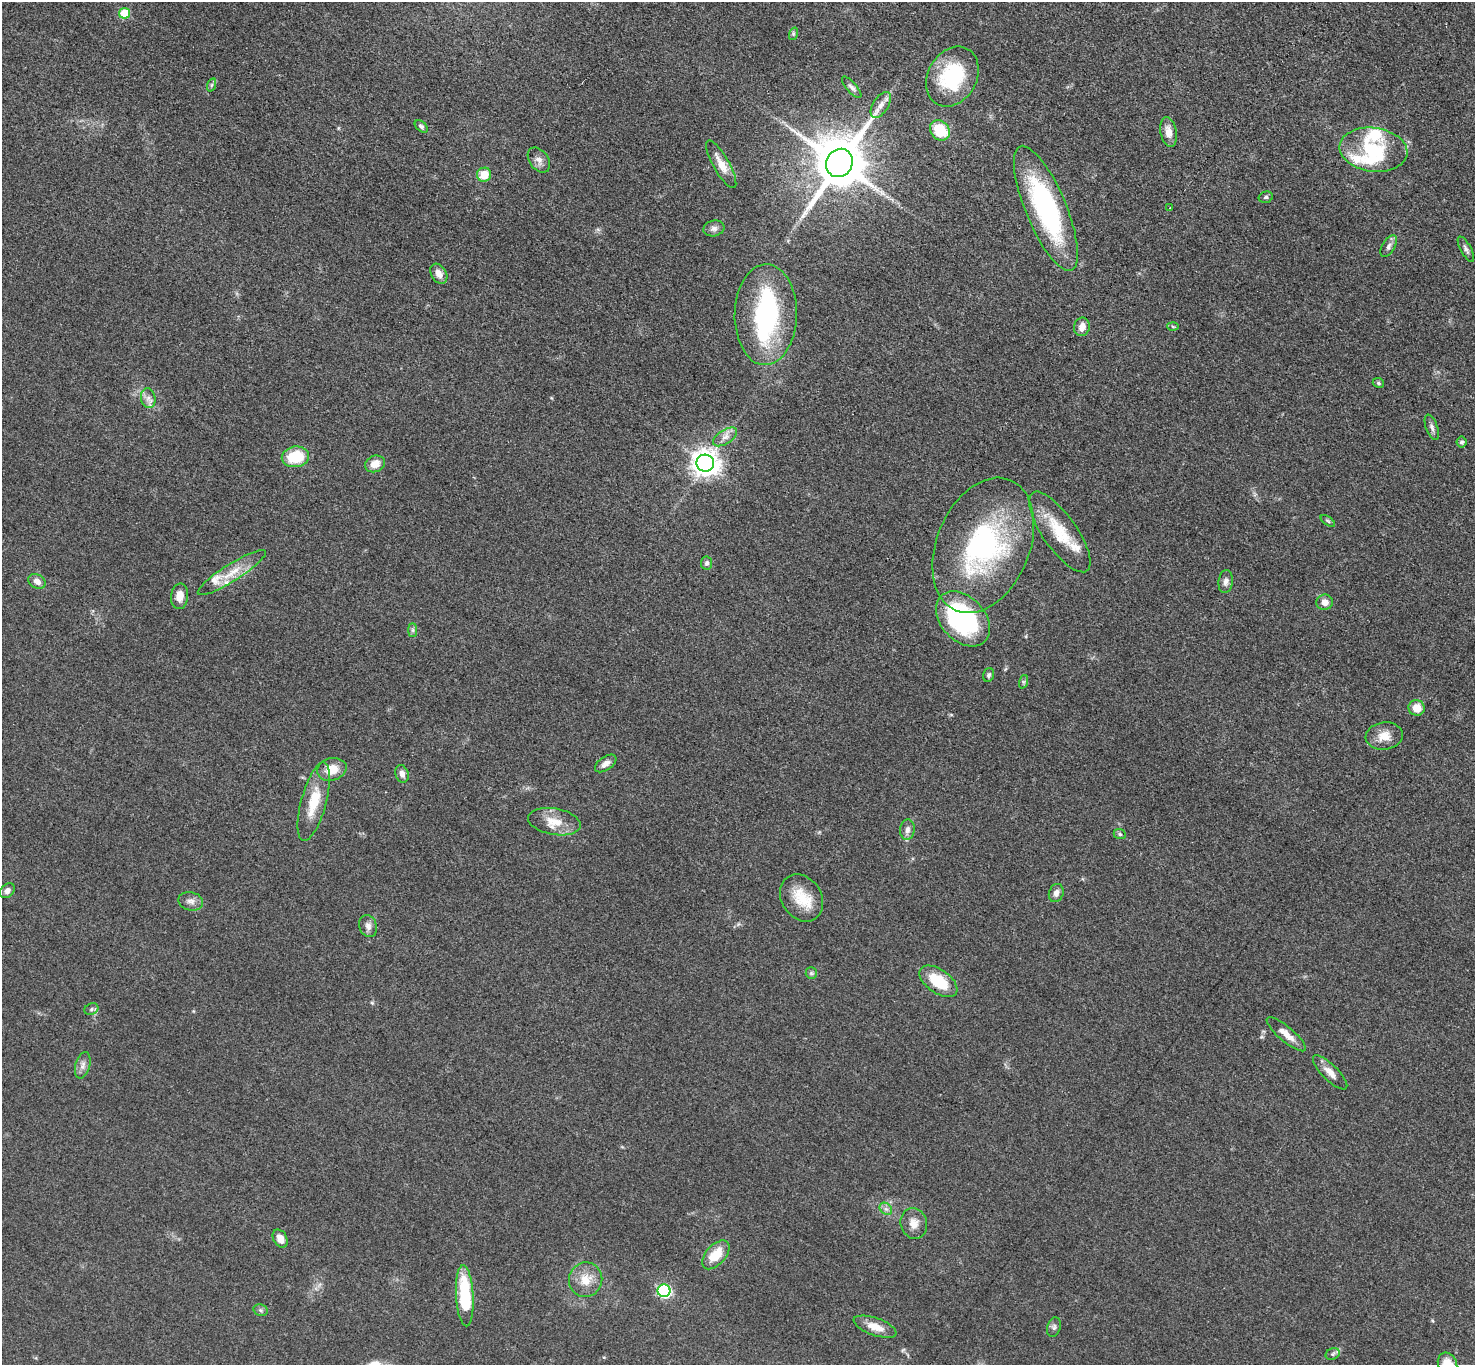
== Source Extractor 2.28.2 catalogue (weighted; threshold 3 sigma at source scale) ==
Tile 10 of 4 x 4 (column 2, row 3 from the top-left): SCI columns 1485-2957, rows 1525-2887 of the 5911 x 5916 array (HDU 1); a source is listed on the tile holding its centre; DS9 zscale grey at full resolution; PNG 1477 x 1367 px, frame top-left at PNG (2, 2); each listed source drawn as its Kron ellipse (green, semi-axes under 4 px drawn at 4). Nothing masked; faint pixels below the display range render black.
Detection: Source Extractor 2.28.2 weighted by HDU 2 'WHT'; one run over the whole footprint, this tile lists its part. Background 0.0533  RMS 0.0058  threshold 0.0262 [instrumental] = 3 sigma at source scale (4.5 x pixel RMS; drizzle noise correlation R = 1.50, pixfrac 1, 0.05/0.05 arcsec/px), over >= 5 px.
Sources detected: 86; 3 inside a brighter object's white glare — neither listed nor drawn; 6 inside a brighter listed object's ellipse — not listed separately; the other 77 listed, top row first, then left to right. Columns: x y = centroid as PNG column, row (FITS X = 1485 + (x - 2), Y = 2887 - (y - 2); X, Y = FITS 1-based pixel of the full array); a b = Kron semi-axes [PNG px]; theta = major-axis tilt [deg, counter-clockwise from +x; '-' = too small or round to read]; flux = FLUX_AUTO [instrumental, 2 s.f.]
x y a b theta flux
125 13 5 5 - 20
793 34 6 4 72 0.93
952 77 31 24 60 45
211 85 7 4 71 1.1
852 87 13 5 -49 2.1
881 105 14 7 57 4
421 127 7 5 -41 1.3
940 130 11 9 -48 21
1169 132 15 8 -79 5.7
1373 150 34 22 -8 33
539 160 14 9 -54 3.5
839 163 14 13 - 3800
721 164 27 8 -60 8.2
484 175 7 7 - 11
1266 197 7 5 16 1.2
1046 208 67 20 -67 91
1170 208 3 2 - 0.7
714 228 10 7 12 2.4
1389 246 12 6 59 2.3
1466 249 14 5 -61 2
439 274 11 7 -58 4.1
766 315 50 31 89 71
1082 327 9 8 - 4.5
1173 327 5 3 - 0.64
1378 383 6 4 -23 0.9
148 398 10 7 -78 3.1
1432 427 13 5 -69 2.1
725 437 13 7 33 4
1462 442 5 5 - 1.5
295 457 14 10 9 22
705 463 9 8 - 680
375 464 10 8 22 6.3
1328 521 8 4 -36 0.92
1060 532 48 17 -55 24
983 545 71 46 67 110
707 563 6 6 - 1.4
232 573 40 8 32 12
37 581 9 7 -30 3.4
1226 581 11 7 84 2.7
179 596 13 8 83 5.2
1325 602 8 7 - 4.9
963 619 31 22 -46 90
413 630 7 4 -90 1.2
989 675 7 5 73 1.3
1023 682 7 4 72 1.1
1416 708 8 8 - 8
1384 736 19 13 8 7.8
606 763 12 6 35 3.2
332 769 15 11 15 9.2
402 774 9 6 -70 3
314 802 40 12 75 18
554 822 26 13 -10 11
907 830 10 7 82 2.8
1120 834 6 5 - 1
7 891 8 6 44 2.6
1056 893 9 7 70 3.2
802 898 25 20 -57 16
191 901 12 9 -14 3.4
368 926 11 8 -69 2.9
811 973 6 5 - 1
938 981 21 11 -35 20
91 1009 7 5 24 1.6
1286 1034 25 7 -40 6.8
83 1065 13 7 75 3
1330 1072 23 7 -45 5.7
886 1209 7 5 -43 1.7
914 1223 15 13 -74 5.8
280 1239 9 6 -61 4.9
716 1255 17 9 47 14
586 1280 17 16 - 10
664 1291 6 6 - 82
465 1296 30 9 -87 35
261 1310 7 5 -21 1.4
875 1327 22 9 -19 7.9
1054 1327 10 6 72 1.6
1333 1354 7 5 24 1.6
1447 1364 12 9 -63 8
Isophote crosses this tile's border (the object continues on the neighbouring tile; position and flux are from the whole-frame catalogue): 1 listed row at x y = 1447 1364